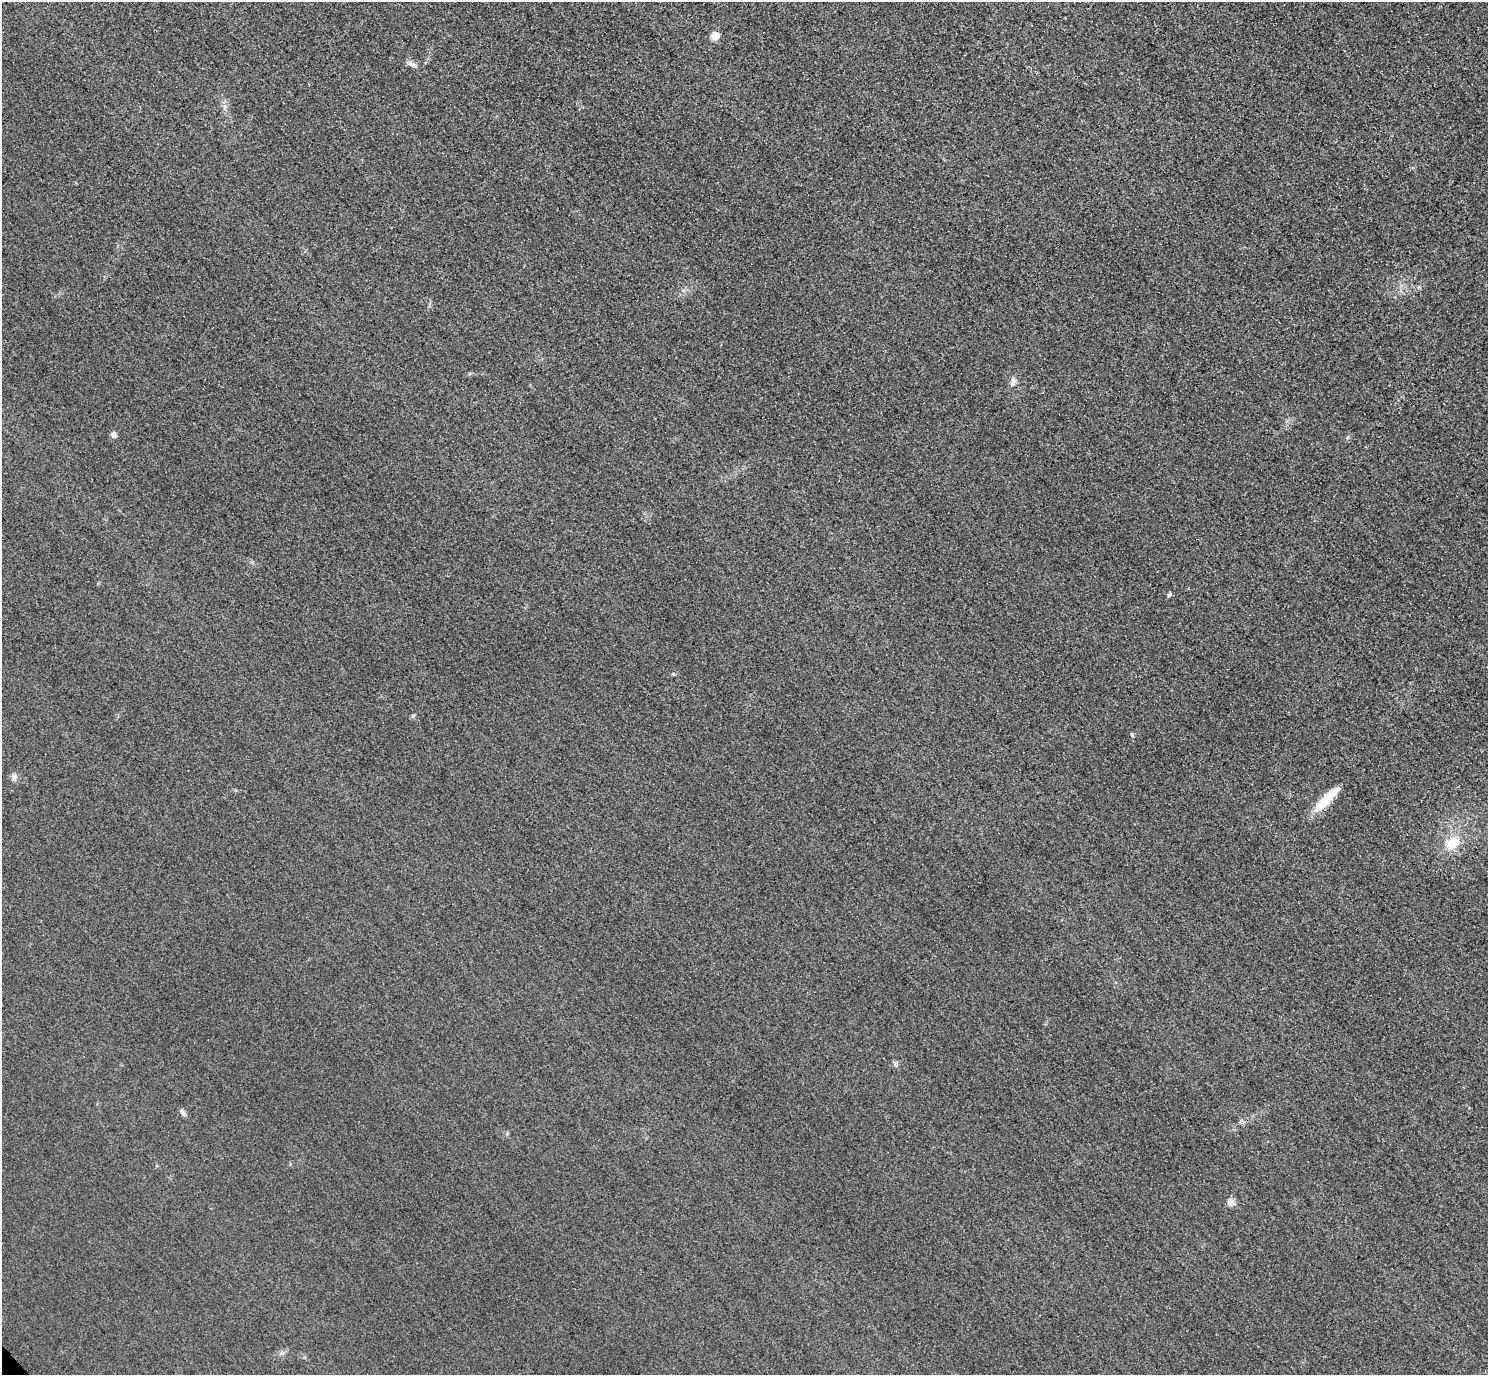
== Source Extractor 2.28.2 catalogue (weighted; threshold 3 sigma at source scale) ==
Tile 10 of 4 x 4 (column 2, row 3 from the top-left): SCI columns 1518-3003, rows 1558-2930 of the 6005 x 6003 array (HDU 1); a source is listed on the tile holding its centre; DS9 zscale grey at full resolution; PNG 1490 x 1377 px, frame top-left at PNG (2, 2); no overlay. Shown black and unused: <1% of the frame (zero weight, under 3 of 4 exposures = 3% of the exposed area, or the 3 px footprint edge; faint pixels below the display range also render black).
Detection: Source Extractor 2.28.2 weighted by HDU 2 'WHT'; one run over the whole footprint, this tile lists its part. Background 0.0513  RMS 0.016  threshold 0.0718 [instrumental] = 3 sigma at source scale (4.5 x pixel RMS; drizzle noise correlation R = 1.50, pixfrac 1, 0.05/0.05 arcsec/px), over >= 5 px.
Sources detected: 14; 1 inside a brighter object's white glare — not listed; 1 inside a brighter listed object's ellipse — not listed separately; the other 12 listed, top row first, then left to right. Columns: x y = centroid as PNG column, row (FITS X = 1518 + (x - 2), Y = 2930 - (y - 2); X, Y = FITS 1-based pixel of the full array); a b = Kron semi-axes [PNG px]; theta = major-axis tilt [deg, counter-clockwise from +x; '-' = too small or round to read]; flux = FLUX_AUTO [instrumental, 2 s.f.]
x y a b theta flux
715 36 5 5 - 43
412 64 13 6 -33 6.1
1013 383 10 6 66 6.3
114 435 6 6 - 7.1
1348 438 6 4 54 2.8
1169 595 6 4 62 2.4
413 716 6 4 47 2.4
14 777 10 7 -82 5.9
1321 806 20 12 33 22
1452 843 14 11 47 35
183 1113 10 5 -55 4.4
1231 1202 10 9 - 7.6
Unlisted compact peaks at least as high as the median listed source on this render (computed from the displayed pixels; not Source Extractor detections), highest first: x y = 1132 735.